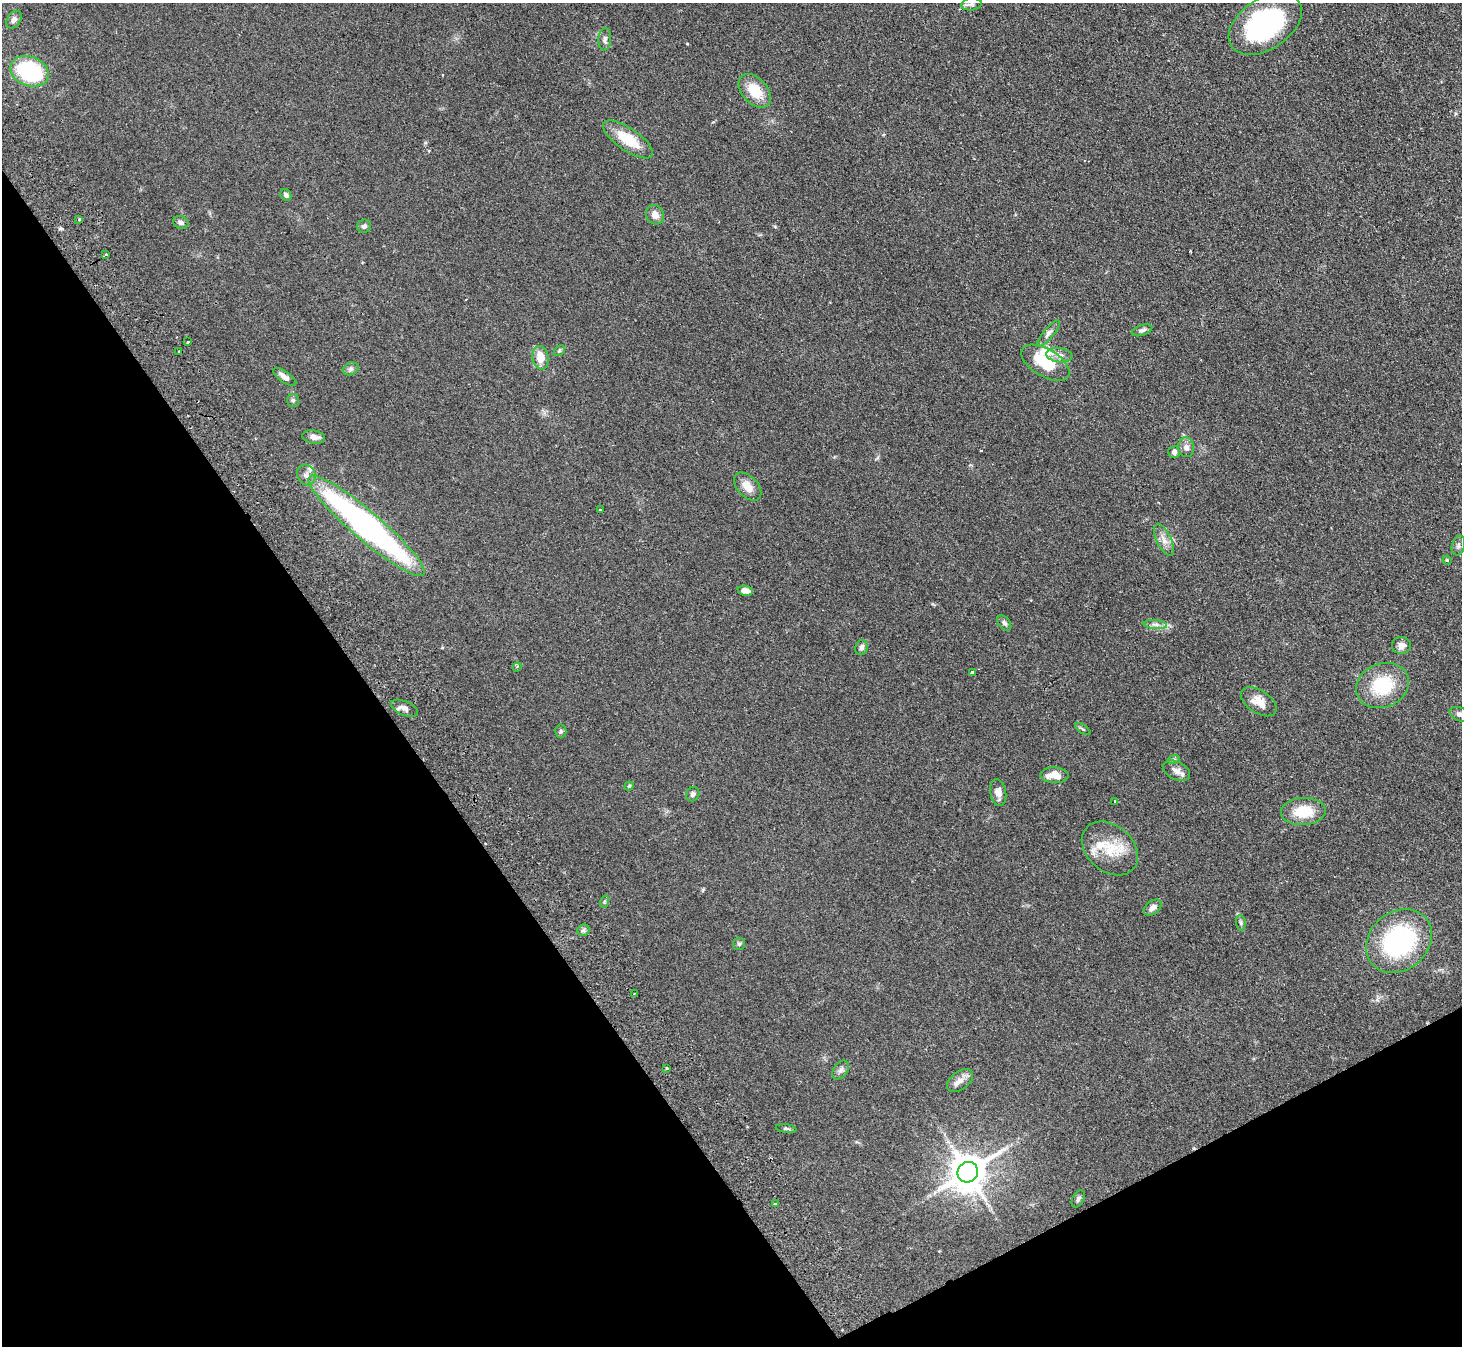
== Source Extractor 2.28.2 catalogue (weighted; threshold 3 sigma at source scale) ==
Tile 14 of 4 x 4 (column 2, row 4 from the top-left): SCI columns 1511-2970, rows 331-1674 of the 5940 x 5898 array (HDU 1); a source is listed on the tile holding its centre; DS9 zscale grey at full resolution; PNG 1464 x 1348 px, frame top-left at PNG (2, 3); each listed source drawn as its Kron ellipse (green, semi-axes under 4 px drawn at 4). Shown black and unused: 31% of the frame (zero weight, under 2 of 3 exposures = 3% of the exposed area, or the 3 px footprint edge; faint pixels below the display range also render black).
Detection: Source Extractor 2.28.2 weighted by HDU 2 'WHT'; one run over the whole footprint, this tile lists its part. Background 0.0991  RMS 0.0091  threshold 0.041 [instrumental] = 3 sigma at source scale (4.5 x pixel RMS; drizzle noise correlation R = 1.50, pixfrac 1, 0.05/0.05 arcsec/px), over >= 5 px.
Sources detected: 73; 1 cosmic-ray / hot-pixel residue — neither listed nor drawn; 2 inside a brighter listed object's ellipse — not listed separately; the other 70 listed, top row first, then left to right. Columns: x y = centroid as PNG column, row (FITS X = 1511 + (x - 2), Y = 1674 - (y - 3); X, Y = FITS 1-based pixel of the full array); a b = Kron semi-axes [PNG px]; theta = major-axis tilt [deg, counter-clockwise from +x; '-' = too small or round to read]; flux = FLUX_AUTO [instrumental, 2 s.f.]
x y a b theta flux
971 4 10 6 7 2.8
14 20 10 6 56 3.2
1265 24 40 25 33 130
605 39 11 6 86 3.1
29 71 20 14 -20 77
755 91 19 12 -49 21
628 139 29 11 -34 25
286 195 6 5 - 2.2
655 215 10 8 -57 6.1
79 219 3 3 - 1.1
181 222 8 6 -22 2.7
364 226 7 6 - 2.5
106 254 3 3 - 1.4
1142 330 10 5 18 2.4
1048 334 17 5 50 3.5
188 342 3 3 - 3.4
559 351 6 4 44 1.2
179 352 3 2 - 0.96
1059 355 13 7 -5 5.2
540 358 12 8 -82 13
1045 363 27 13 -31 33
351 369 8 6 21 2.4
285 377 14 5 -36 4.6
293 400 7 5 -90 1.8
314 437 11 6 -9 4.4
1186 447 10 8 -84 4.5
1174 452 6 6 - 2.7
306 475 11 9 -65 4.8
748 487 17 10 -47 9
600 510 3 3 - 2.4
367 526 75 14 -40 300
1164 540 17 7 -64 6.3
1458 546 10 6 73 2.6
1447 560 4 4 - 0.91
745 591 7 5 -7 6
1004 623 8 5 -50 2.3
1155 624 12 4 -5 3.3
1401 645 9 8 - 5.4
861 648 7 6 - 3
517 667 5 4 - 1.3
972 672 4 3 - 3.3
1383 685 27 22 22 41
1259 702 20 11 -33 10
404 708 14 7 -22 4.8
1460 714 10 7 -22 3.5
1083 729 9 3 -33 1.3
561 731 6 5 - 1.5
1174 759 6 4 18 1.1
1176 771 14 8 -26 4.8
1054 775 14 8 -1 12
629 786 4 4 - 1
998 793 13 8 -80 6.2
693 794 7 6 - 2.7
1115 801 3 3 - 1
1303 811 22 13 3 24
1110 848 31 23 -41 29
604 902 6 4 72 1.1
1153 908 10 6 39 4
1241 923 8 5 -84 1.7
583 930 6 5 - 1.9
1399 941 35 29 39 110
739 944 6 6 - 1.6
634 994 2 2 - 0.75
667 1068 3 3 - 1.5
841 1070 10 7 53 3
960 1080 15 9 38 6.2
786 1128 10 4 -7 1.6
968 1172 10 10 - 2300
1078 1199 9 5 61 2
775 1204 3 3 - 2.3
Overlapping masked pixels (flux is a lower limit): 1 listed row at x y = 367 526
Isophote crosses this tile's border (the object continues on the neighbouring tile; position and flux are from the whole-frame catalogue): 1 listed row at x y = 1460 714